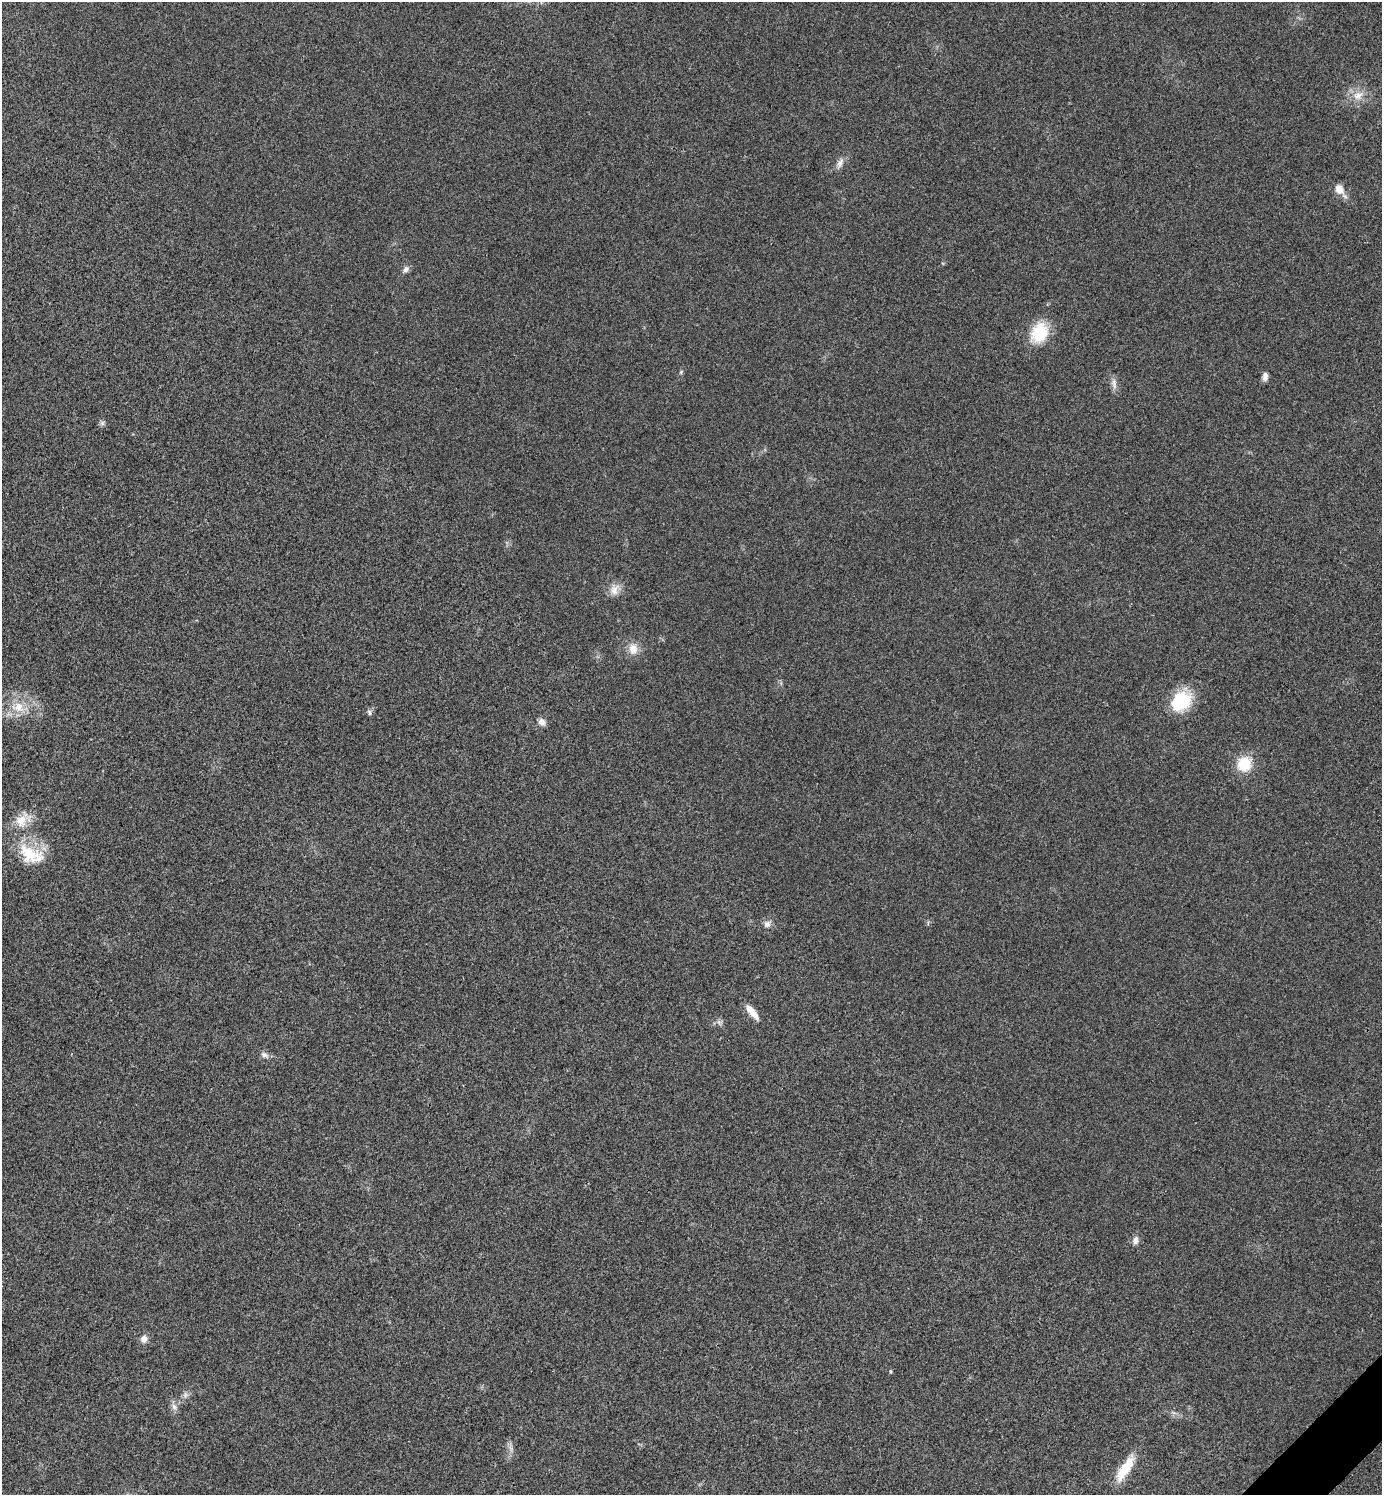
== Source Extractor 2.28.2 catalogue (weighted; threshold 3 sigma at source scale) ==
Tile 6 of 4 x 4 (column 2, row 2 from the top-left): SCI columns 1682-3061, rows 2990-4482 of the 5980 x 5981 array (HDU 1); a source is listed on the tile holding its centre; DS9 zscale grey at full resolution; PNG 1384 x 1497 px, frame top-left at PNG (2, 2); no overlay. Shown black and unused: <1% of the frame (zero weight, under 3 of 4 exposures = <1% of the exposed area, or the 3 px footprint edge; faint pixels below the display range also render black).
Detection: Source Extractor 2.28.2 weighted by HDU 2 'WHT'; one run over the whole footprint, this tile lists its part. Background 0.0281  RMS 0.0053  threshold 0.024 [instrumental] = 3 sigma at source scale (4.5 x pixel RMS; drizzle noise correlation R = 1.50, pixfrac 1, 0.05/0.05 arcsec/px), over >= 5 px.
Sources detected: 29; all 29 listed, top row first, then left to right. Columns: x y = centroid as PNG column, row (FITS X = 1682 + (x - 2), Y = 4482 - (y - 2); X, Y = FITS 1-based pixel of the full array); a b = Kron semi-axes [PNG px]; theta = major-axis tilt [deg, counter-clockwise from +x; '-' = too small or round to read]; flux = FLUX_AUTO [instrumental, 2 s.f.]
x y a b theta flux
1358 96 15 11 29 6.5
840 163 14 8 59 3.3
1339 189 14 11 -56 5.2
406 269 9 7 53 2.1
1039 333 26 20 61 19
681 372 6 5 - 0.79
1265 376 10 6 86 2.5
1114 384 16 6 -82 2.8
102 423 7 6 - 1.2
614 590 16 12 84 5.2
633 649 14 11 89 6.1
1181 701 25 19 40 26
18 707 19 15 -3 11
369 712 8 5 -72 1.2
542 722 11 8 -55 2.7
1244 764 17 15 58 15
22 820 24 15 24 9.2
31 854 37 22 -26 20
767 924 9 9 - 2.7
752 1012 20 7 -51 5.9
719 1022 7 5 -44 1.4
265 1055 11 7 -31 2.2
1135 1240 11 7 81 2.8
144 1339 9 8 - 3.2
890 1371 6 3 82 0.59
185 1394 10 6 64 1.9
174 1407 12 6 -68 2.4
511 1448 8 4 -71 1.6
1125 1469 35 11 57 15